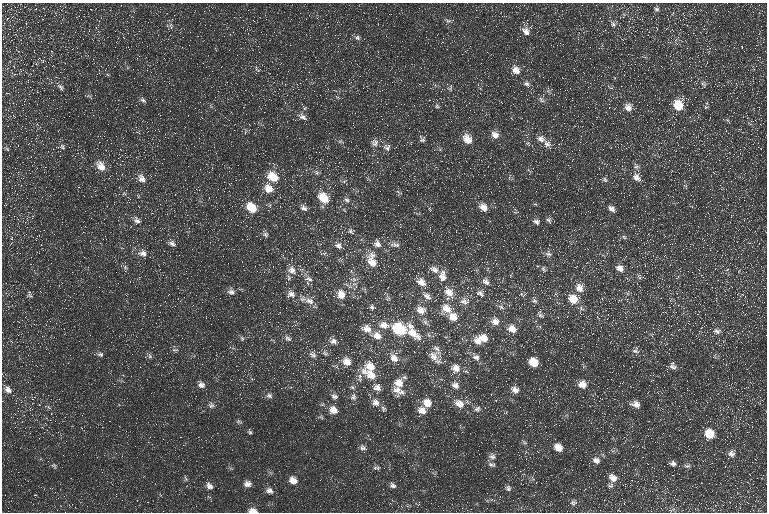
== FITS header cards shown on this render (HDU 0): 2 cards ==
NAXIS1  =                  765 / Axis length
NAXIS2  =                  510 / Axis length

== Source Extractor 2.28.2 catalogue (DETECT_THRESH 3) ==
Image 765 x 510 px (HDU 0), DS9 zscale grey, 1 PNG px = 1 image px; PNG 769 x 514 px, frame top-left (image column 1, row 510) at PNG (2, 3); no overlay
Background 20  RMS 9.3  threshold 28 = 3 sigma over >= 5 px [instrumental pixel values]
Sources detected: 257; all 257 listed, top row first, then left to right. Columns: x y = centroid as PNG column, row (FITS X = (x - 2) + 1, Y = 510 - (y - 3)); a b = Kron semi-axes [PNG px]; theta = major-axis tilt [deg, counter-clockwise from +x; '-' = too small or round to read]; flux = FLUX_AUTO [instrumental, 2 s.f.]
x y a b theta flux
43 8 3 2 - 890
36 9 4 3 - 550
656 9 7 6 - 1700
673 13 5 3 - 580
684 15 4 4 - 800
502 16 3 3 - 1300
7 18 4 3 - 590
683 19 3 2 - 1200
448 21 9 6 -16 1600
26 24 3 2 - 1200
613 24 9 7 -62 2300
171 26 10 5 -82 1700
719 26 2 2 - 260
247 29 3 3 - 480
526 31 11 7 -32 5700
335 35 3 3 - 290
357 38 8 7 - 1900
21 43 2 2 - 1400
742 47 3 2 - 320
72 49 3 2 - 930
487 52 3 2 - 450
39 58 4 3 - 470
42 60 5 3 - 660
65 63 3 2 - 690
14 67 4 3 - 390
649 67 2 2 - 240
64 69 2 2 - 300
257 69 9 5 -43 1500
516 70 11 9 -53 6100
134 78 2 2 - 740
401 80 3 2 - 730
527 84 8 7 - 2400
703 84 9 7 -54 2100
60 87 12 6 -54 2200
450 88 9 7 82 1700
548 90 9 2 80 840
89 96 9 3 -31 1000
337 97 7 3 -31 790
143 100 8 6 -44 1800
541 100 9 6 -51 2000
13 103 4 3 - 630
678 105 11 9 -71 16000
437 106 7 4 -22 1100
628 107 10 9 - 4800
706 107 6 5 - 990
8 110 2 2 - 2000
470 110 2 2 - 520
614 113 2 2 - 1400
302 117 13 7 -28 3200
495 135 10 8 -40 4600
422 139 9 7 -66 1900
467 139 11 9 -57 8300
541 139 11 9 -17 4200
340 141 7 5 2 1300
111 143 2 2 - 540
374 143 11 10 - 3500
43 144 3 3 - 870
528 144 7 5 -45 1200
547 144 13 9 -52 4400
62 147 9 6 -60 1700
387 147 11 10 - 3400
396 147 3 2 - 630
7 149 7 4 -45 950
440 150 5 5 - 910
734 154 3 2 - 570
669 160 3 3 - 310
339 162 2 2 - 330
335 163 2 2 - 330
101 166 14 10 -57 7700
636 166 11 8 -65 2500
18 172 4 4 - 710
317 172 8 6 -53 1800
273 177 11 8 -36 15000
637 177 12 9 -45 4600
142 179 12 10 -54 5000
605 179 8 5 -42 1500
9 181 3 2 - 730
344 181 6 4 19 1000
686 186 9 3 -69 880
269 189 12 9 -49 7700
399 192 11 3 -32 930
124 194 6 4 -1 960
323 198 12 9 -44 16000
130 199 4 3 - 580
346 200 10 7 -26 2300
509 202 2 2 - 330
270 205 7 3 -81 910
483 207 9 7 -42 6500
251 208 11 8 -43 16000
304 208 10 6 -42 2700
611 209 9 6 -40 3100
731 215 4 3 - 560
18 219 3 3 - 800
137 220 11 8 -43 3300
549 220 9 6 -70 1800
317 221 3 3 - 350
536 221 8 7 - 3000
351 231 9 7 -47 2100
265 235 8 7 - 1800
624 237 7 4 -37 1300
12 239 3 3 - 1200
712 242 2 2 - 300
675 243 3 3 - 380
172 244 10 7 -37 2600
377 244 12 10 -59 4600
395 245 16 7 -10 3200
338 246 11 8 -41 3300
143 253 13 10 -19 5100
324 253 11 5 9 1600
549 254 10 8 -23 2800
372 261 21 12 -80 12000
449 263 2 2 - 270
273 266 2 2 - 470
723 266 3 3 - 800
125 267 6 6 - 1400
620 268 10 7 -25 4500
434 269 14 7 -26 4600
543 269 8 5 -75 1700
292 270 13 11 -51 5600
351 271 6 3 -72 890
442 276 13 9 -87 6300
639 276 9 5 -73 1400
289 277 9 6 -72 1800
308 279 11 6 -15 2600
353 279 12 5 0 2700
486 281 10 7 -46 3300
421 282 14 9 -31 6300
308 283 5 3 - 620
669 286 2 2 - 2100
579 288 11 10 - 6400
231 292 11 8 -21 3300
449 292 16 10 -50 8300
480 293 11 8 -32 3400
628 293 9 4 77 1300
291 294 12 9 -32 4400
341 294 14 12 -60 7900
555 294 6 5 - 1100
522 295 12 6 -18 1900
742 295 8 4 26 1200
30 296 10 6 -16 1600
427 296 13 7 -39 3800
288 297 3 3 - 740
573 299 12 9 -32 12000
640 299 2 2 - 400
309 301 16 9 -15 5800
465 301 14 9 -4 4800
535 301 8 7 - 1800
372 307 9 7 -80 2200
501 307 9 5 -28 2000
581 308 11 7 -24 2700
446 309 14 12 -25 8800
421 310 13 11 -18 6800
540 315 11 5 -40 1900
453 317 10 9 - 8300
567 317 3 2 - 610
495 321 10 9 - 5000
425 322 10 5 -49 2100
46 325 4 3 - 610
384 325 17 9 -7 7900
538 326 11 3 -6 1100
366 329 13 10 -21 6200
399 329 10 8 -36 46000
512 329 9 8 - 7400
678 330 4 3 - 400
717 331 11 7 -16 2800
413 333 27 11 -52 14000
428 335 7 3 -71 980
377 336 12 10 -23 6700
288 338 10 7 -37 2300
483 338 12 8 -23 7400
242 339 8 5 -64 1300
11 341 5 4 - 600
333 341 12 8 -29 3700
478 341 10 8 -41 4900
596 344 2 2 - 320
437 349 23 9 -67 6200
175 350 11 5 1 1600
636 350 9 9 - 2500
325 353 9 6 -49 1900
100 354 8 6 -11 1700
313 355 12 8 -45 3000
150 356 9 5 -58 1600
433 356 14 10 -50 6000
476 357 10 8 -21 3200
394 358 13 9 -48 6100
346 362 10 9 - 7400
534 362 8 7 - 15000
673 366 12 8 -63 3000
370 367 13 10 -16 10000
456 368 11 10 - 6000
466 371 6 4 -20 900
364 372 10 7 -45 3800
371 375 13 9 -46 9400
360 376 9 6 83 2900
308 377 2 2 - 360
404 377 8 5 1 1400
252 379 5 3 - 660
28 382 3 2 - 1500
399 383 11 11 - 8000
201 384 9 7 -37 3200
244 384 3 3 - 360
582 384 8 8 - 6700
455 385 10 8 -33 3700
352 387 6 6 - 1300
377 387 12 10 2 5000
8 390 10 7 -51 3900
304 390 2 2 - 300
396 390 14 11 -72 6000
515 390 9 7 -41 4000
401 392 11 8 10 3200
269 396 8 7 - 2200
334 396 9 7 -18 2500
353 397 10 8 86 2800
467 401 6 5 - 1400
375 403 11 9 -41 4600
427 403 10 9 - 7900
459 404 13 9 -26 7100
636 404 10 7 -16 4300
211 405 9 8 - 2400
383 408 10 6 -72 2000
477 409 9 8 - 2700
333 410 10 8 -30 6600
422 410 10 7 -21 6500
740 419 3 3 - 470
239 421 9 5 -11 1200
559 425 2 2 - 250
737 429 3 3 - 780
44 432 3 2 - 1100
250 432 7 5 -76 1200
709 434 9 8 - 15000
524 442 9 4 -36 1200
558 447 8 7 - 7600
363 448 9 6 -16 2300
731 453 9 8 - 3200
492 456 9 9 - 2900
596 460 9 8 - 3800
673 463 8 6 -8 2300
491 465 11 6 -13 2100
54 466 8 6 -50 1300
687 466 9 5 0 1600
377 468 11 6 5 1800
679 474 3 2 - 630
186 478 9 5 -75 1400
613 478 11 9 -45 5300
293 480 8 7 - 6000
247 484 9 8 - 3500
625 484 3 3 - 450
393 485 7 6 - 2200
209 486 10 7 -42 3500
611 486 8 6 20 2300
508 488 8 8 - 1900
269 491 10 8 -19 3200
573 503 9 8 - 2300
75 507 2 2 - 360
462 508 3 3 - 580
672 510 12 3 24 1400
253 511 9 5 -5 4600
At the frame edge (FLAGS 8, measured only in part): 1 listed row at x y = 253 511